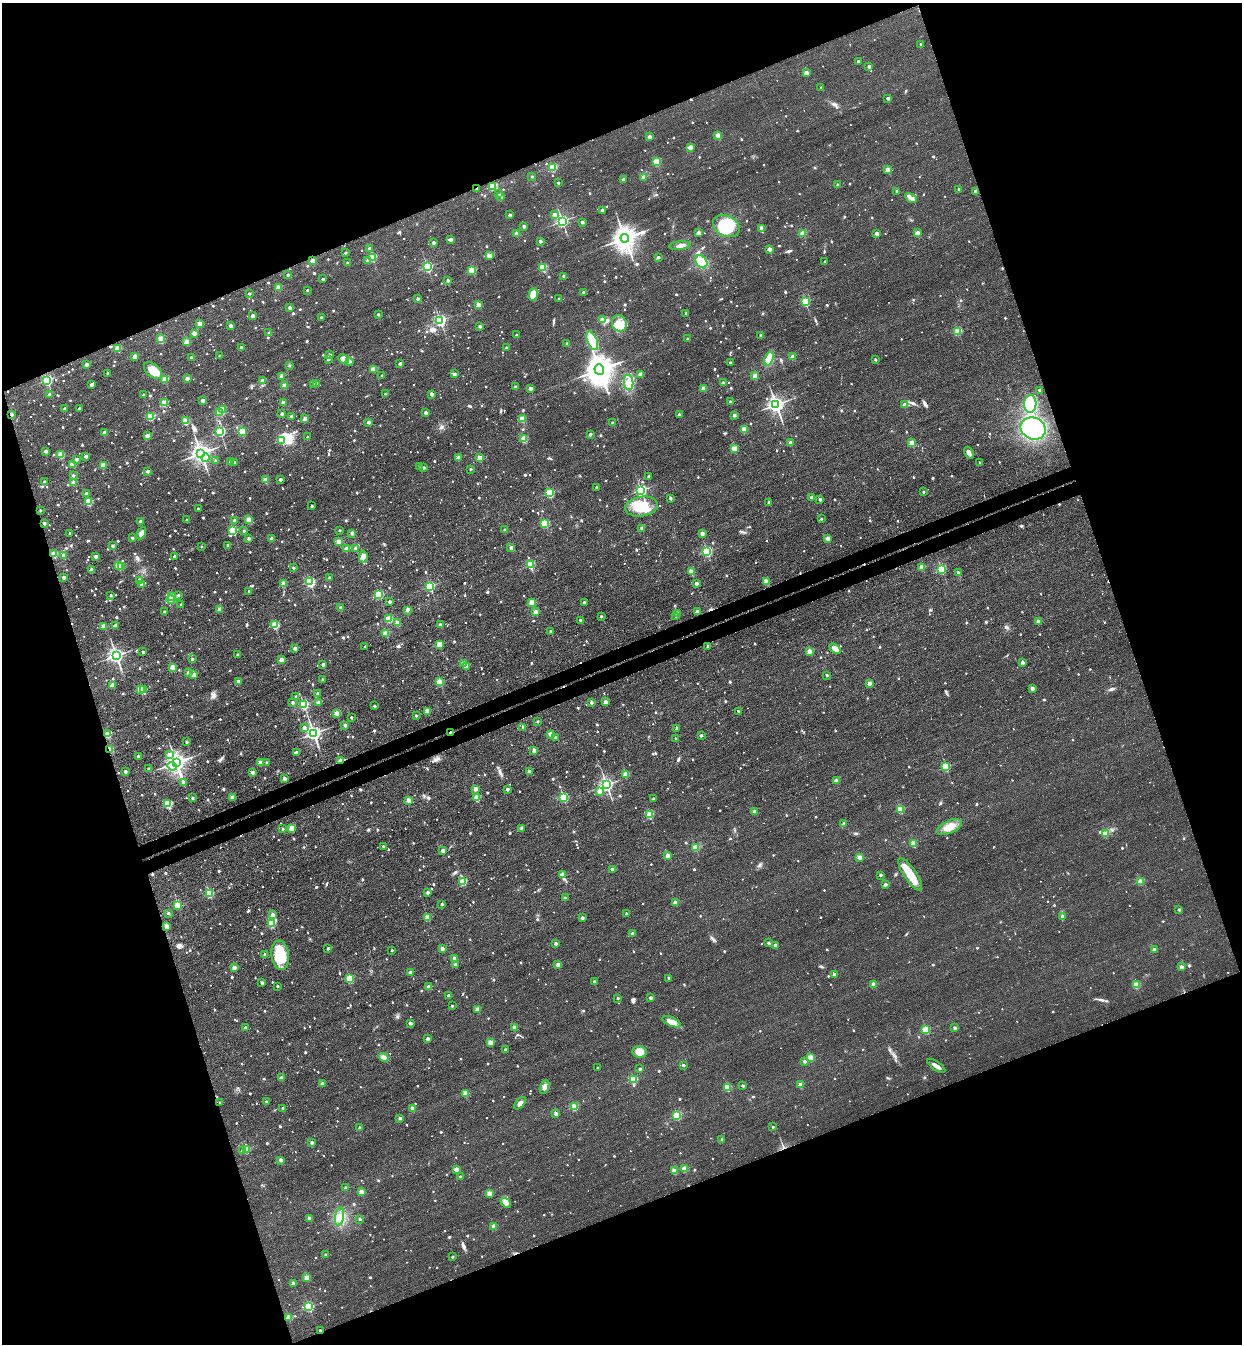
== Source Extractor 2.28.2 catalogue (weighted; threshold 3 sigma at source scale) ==
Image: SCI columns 312-5268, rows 64-5428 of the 5451 x 5491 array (HDU 1 of 3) = the unmasked area's bounding box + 8 px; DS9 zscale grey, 4 x 4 block average (1 PNG px = mean of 4 x 4 image px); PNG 1244 x 1346 px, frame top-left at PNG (2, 3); each listed source drawn as its Kron ellipse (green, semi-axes under 4 px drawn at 4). Shown black and unused: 41% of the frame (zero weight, under 3 of 4 exposures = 7% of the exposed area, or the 3 px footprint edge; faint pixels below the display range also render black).
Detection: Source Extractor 2.28.2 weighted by HDU 2 'WHT'. Background 0.0477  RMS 0.017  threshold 0.0769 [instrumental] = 3 sigma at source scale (4.5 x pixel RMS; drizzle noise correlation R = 1.50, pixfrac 1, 0.05/0.05 arcsec/px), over >= 5 px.
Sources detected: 1877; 7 too faint to see at this stretch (4 x 4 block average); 2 inside a brighter object's white glare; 15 cosmic-ray / hot-pixel residue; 1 long thin detection or spike segment (spike, bleed or trail) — neither listed nor drawn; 14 coinciding with a brighter row at this scale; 13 inside a brighter listed object's ellipse — not listed separately; of the other 1825, all 500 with FLUX_AUTO >= 31.9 (the completeness limit of this list) listed and drawn (1325 fainter detections not listed), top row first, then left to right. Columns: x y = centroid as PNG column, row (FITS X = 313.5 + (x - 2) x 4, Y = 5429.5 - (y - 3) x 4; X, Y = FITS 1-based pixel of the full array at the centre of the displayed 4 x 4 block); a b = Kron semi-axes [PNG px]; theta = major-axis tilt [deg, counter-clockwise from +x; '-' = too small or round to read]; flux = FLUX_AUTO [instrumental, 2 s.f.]
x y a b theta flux
921 44 2 2 - 34
858 61 2 2 - 58
869 67 2 2 - 80
806 73 2 2 - 230
821 88 2 2 - 54
888 98 2 2 - 86
718 135 2 2 - 310
649 137 2 2 - 140
690 147 2 2 - 180
656 162 2 2 - 510
553 167 2 2 - 670
888 170 2 2 - 310
532 176 2 2 - 34
644 177 2 2 - 150
623 179 2 2 - 55
558 183 2 2 - 39
838 185 2 2 - 39
493 186 2 2 - 800
477 188 2 2 - 52
959 189 2 2 - 66
897 191 2 2 - 51
976 191 2 2 - 75
499 193 2 2 - 62
501 196 2 2 - 94
911 198 6 3 -29 36
602 210 2 2 - 97
510 215 2 2 - 79
555 215 2 2 - 140
562 221 2 2 - 2200
582 222 2 2 - 78
524 226 2 2 - 79
726 226 14 10 -27 440
761 228 2 2 - 220
698 233 2 2 - 150
803 233 2 2 - 380
876 233 2 2 - 120
917 233 2 2 - 210
517 234 2 2 - 200
625 238 4 4 - 13000
450 239 2 2 - 78
540 241 2 2 - 96
433 243 2 2 - 91
680 246 11 4 5 59
369 248 2 2 - 76
769 249 2 2 - 180
345 253 2 2 - 38
489 255 2 2 - 280
372 257 2 2 - 790
658 257 2 2 - 64
312 260 2 2 - 210
368 261 2 2 - 84
825 261 2 2 - 32
347 262 2 2 - 41
701 262 7 5 -54 200
427 267 2 2 - 1300
543 267 2 2 - 680
472 270 2 2 - 630
288 275 2 2 - 51
564 276 2 2 - 87
323 279 2 2 - 40
448 280 2 2 - 80
278 287 2 2 - 250
307 290 2 2 - 36
584 292 2 2 - 57
249 293 2 2 - 43
533 294 6 4 74 150
418 299 2 2 - 85
558 299 2 2 - 35
805 302 2 2 - 1000
478 305 2 2 - 200
290 308 2 2 - 90
686 313 2 2 - 44
378 314 2 2 - 52
253 316 2 2 - 130
321 318 2 2 - 50
440 320 2 2 - 2100
602 320 2 2 - 240
200 324 2 2 - 250
619 324 8 7 - 97
230 326 2 2 - 120
480 326 2 2 - 61
958 331 2 2 - 620
194 333 2 2 - 170
269 333 2 2 - 87
516 335 2 2 - 44
760 335 2 2 - 42
161 339 2 2 - 450
688 339 2 2 - 35
592 341 10 5 -68 300
187 342 2 2 - 380
567 344 2 2 - 82
242 347 2 2 - 83
506 347 2 2 - 36
118 348 2 2 - 450
329 355 2 2 - 81
135 356 2 2 - 180
220 356 2 2 - 43
793 357 2 2 - 150
191 358 2 2 - 73
328 359 2 2 - 70
343 359 5 4 - 78
769 359 7 4 70 200
875 360 2 2 - 43
349 361 2 2 - 68
400 363 2 2 - 72
730 363 2 2 - 34
86 364 2 2 - 110
290 365 2 2 - 35
374 369 2 2 - 250
599 370 5 5 - 18000
153 371 10 6 -39 180
107 373 2 2 - 51
454 374 2 2 - 79
640 374 2 2 - 180
382 375 2 2 - 33
282 376 2 2 - 190
755 376 2 2 - 220
187 378 2 2 - 130
165 379 2 2 - 390
47 380 2 2 - 1600
262 380 2 2 - 99
629 382 8 4 -83 73
316 383 2 2 - 39
723 383 2 2 - 45
91 385 2 2 - 92
284 385 2 2 - 200
314 385 2 2 - 110
515 387 2 2 - 35
530 388 2 2 - 130
704 388 2 2 - 220
1040 390 2 2 - 62
385 394 2 2 - 44
431 394 2 2 - 120
49 395 2 2 - 110
144 395 2 2 - 49
203 401 2 2 - 170
283 402 2 2 - 96
730 402 2 2 - 35
164 403 2 2 - 540
1030 404 8 6 87 420
776 405 3 3 - 5300
904 405 2 2 - 140
79 408 2 2 - 62
64 409 2 2 - 67
222 409 2 2 - 290
220 412 2 2 - 350
426 413 2 2 - 87
282 414 2 2 - 75
11 415 3 2 - 41
679 415 2 2 - 81
734 415 2 2 - 74
150 416 2 2 - 800
291 416 2 2 - 63
305 419 2 2 - 220
522 419 2 2 - 450
185 421 2 2 - 470
368 422 2 2 - 78
612 423 2 2 - 37
1033 428 13 10 -23 1000
744 429 3 3 - 64
220 431 2 2 - 1300
242 431 2 2 - 430
105 433 2 2 - 180
590 434 2 2 - 73
147 436 2 2 - 140
307 437 2 2 - 57
524 439 2 2 - 450
282 440 2 2 - 830
790 443 2 2 - 190
912 443 2 2 - 390
734 448 2 2 - 380
45 451 2 2 - 110
201 453 3 3 - 7700
969 453 6 3 -61 51
61 454 2 2 - 300
86 456 2 2 - 110
205 457 4 2 - 86
458 458 2 2 - 160
480 458 2 2 - 280
76 459 2 2 - 91
215 461 2 2 - 60
230 462 2 2 - 73
235 462 2 2 - 82
980 463 2 2 - 34
73 464 2 2 - 340
103 465 2 2 - 310
419 466 2 2 - 35
424 468 2 2 - 45
471 469 2 2 - 44
147 471 2 2 - 69
73 475 2 2 - 44
649 476 2 2 - 53
280 479 2 2 - 96
265 480 2 2 - 290
44 482 2 2 - 42
74 483 2 2 - 290
597 488 2 2 - 64
641 490 2 2 - 1900
923 492 2 2 - 38
86 493 2 2 - 99
549 493 2 2 - 1000
812 497 2 2 - 68
670 498 2 2 - 66
820 499 2 2 - 76
88 502 2 2 - 660
769 502 2 2 - 66
312 506 2 2 - 43
641 506 16 10 9 290
198 509 2 2 - 33
40 510 2 2 - 34
249 519 2 2 - 320
821 519 2 2 - 45
186 520 2 2 - 33
140 521 2 2 - 72
234 521 2 2 - 130
44 523 2 2 - 67
545 523 2 2 - 770
642 528 2 2 - 94
233 530 2 2 - 840
339 530 2 2 - 36
505 530 2 2 - 70
244 531 2 2 - 41
70 533 2 2 - 45
141 533 7 4 65 44
352 533 2 2 - 99
702 533 2 2 - 120
132 538 2 2 - 55
249 538 2 2 - 84
828 538 2 2 - 240
271 539 2 2 - 130
339 542 2 2 - 270
228 545 2 2 - 77
112 546 2 2 - 70
201 547 2 2 - 39
511 548 2 2 - 96
346 549 2 2 - 110
356 549 2 2 - 220
707 551 2 2 - 1400
54 554 2 2 - 360
64 556 2 2 - 150
95 556 2 2 - 93
175 556 2 2 - 140
363 557 6 3 86 46
118 565 2 2 - 480
530 565 2 2 - 570
121 566 2 2 - 240
293 568 2 2 - 43
922 568 2 2 - 350
91 570 2 2 - 100
941 570 2 2 - 1100
691 572 2 2 - 320
958 573 2 2 - 56
64 577 2 2 - 67
329 578 2 2 - 47
139 580 2 2 - 140
310 582 2 2 - 1300
766 582 2 2 - 340
284 583 2 2 - 240
696 583 2 2 - 120
142 585 2 2 - 84
430 586 2 2 - 1100
249 591 2 2 - 32
379 594 2 2 - 880
111 595 2 2 - 43
178 595 2 2 - 40
172 597 2 2 - 370
171 600 4 4 - 81
389 601 2 2 - 57
532 602 2 2 - 310
584 602 2 2 - 69
181 605 2 2 - 63
341 608 2 2 - 110
220 609 2 2 - 200
407 610 2 2 - 67
164 612 2 2 - 70
536 612 2 2 - 210
697 612 2 2 - 140
677 613 2 2 - 120
601 616 2 2 - 45
676 616 2 2 - 59
389 619 2 2 - 460
580 620 2 2 - 53
1038 622 2 2 - 140
397 623 2 2 - 240
275 625 2 2 - 640
440 625 2 2 - 79
104 626 2 2 - 220
115 626 2 2 - 100
550 631 2 2 - 56
385 633 2 2 - 370
439 644 2 2 - 400
365 646 2 2 - 40
708 646 2 2 - 58
295 648 2 2 - 110
835 649 6 4 -38 81
143 652 2 2 - 63
810 652 2 2 - 280
238 654 2 2 - 67
116 656 3 2 - 4600
192 659 2 2 - 49
281 659 2 2 - 210
1022 662 2 2 - 88
323 664 2 2 - 82
464 664 2 2 - 320
467 666 2 2 - 71
172 667 2 2 - 400
189 673 2 2 - 210
194 675 2 2 - 160
827 675 2 2 - 43
322 679 2 2 - 63
238 681 2 2 - 100
440 682 2 2 - 570
869 683 2 2 - 140
112 685 2 2 - 200
1032 688 2 2 - 130
140 689 2 2 - 530
144 690 2 2 - 180
318 693 2 2 - 120
296 696 2 2 - 39
318 702 2 2 - 99
605 702 2 2 - 150
292 703 2 2 - 75
591 703 2 2 - 75
303 704 2 2 - 1200
374 706 2 2 - 64
427 711 2 2 - 250
738 711 2 2 - 38
337 713 2 2 - 280
416 715 2 2 - 50
351 717 2 2 - 38
538 722 2 2 - 40
345 725 2 2 - 90
304 727 2 2 - 99
523 727 2 2 - 70
677 729 2 2 - 60
450 732 2 2 - 52
314 733 2 2 - 4200
108 734 2 2 - 430
550 734 2 2 - 160
701 736 2 2 - 66
555 737 2 2 - 38
676 739 2 2 - 36
187 742 2 2 - 47
110 749 2 2 - 390
534 750 2 2 - 130
296 752 2 2 - 75
169 755 2 2 - 160
138 756 2 2 - 60
341 761 2 2 - 280
176 762 4 3 - 7400
261 762 2 2 - 300
267 762 2 2 - 36
172 766 5 2 - 130
946 767 2 2 - 950
149 769 2 2 - 73
125 771 2 2 - 81
252 772 2 2 - 130
529 772 2 2 - 110
626 774 2 2 - 370
284 778 2 2 - 110
836 781 2 2 - 210
183 783 2 2 - 100
606 785 2 2 - 3700
475 789 2 2 - 120
507 789 2 2 - 68
600 791 2 2 - 140
233 797 2 2 - 130
192 798 2 2 - 55
477 798 2 2 - 450
563 798 2 2 - 1100
653 799 2 2 - 43
409 801 2 2 - 220
168 804 2 2 - 860
900 809 2 2 - 560
755 812 2 2 - 140
650 815 2 2 - 640
844 824 4 3 - 33
949 827 13 6 24 130
292 828 2 2 - 330
522 828 2 2 - 110
283 829 2 2 - 36
1105 834 2 2 - 340
913 844 2 2 - 400
383 846 2 2 - 41
695 847 2 2 - 400
443 851 2 2 - 170
668 856 2 2 - 220
860 857 2 2 - 190
612 870 2 2 - 75
563 874 2 2 - 170
910 874 19 6 -56 230
880 875 2 2 - 56
463 882 2 2 - 530
1141 882 2 2 - 380
886 885 2 2 - 66
428 892 2 2 - 67
209 894 2 2 - 790
565 898 2 2 - 44
675 903 2 2 - 130
442 904 2 2 - 68
178 905 2 2 - 480
1179 910 2 2 - 56
168 913 2 2 - 51
626 914 2 2 - 35
273 915 2 2 - 140
1063 916 2 2 - 160
427 918 2 2 - 390
582 918 2 2 - 91
271 924 2 2 - 670
167 926 2 2 - 230
632 933 2 2 - 79
556 943 2 2 - 92
768 943 2 2 - 57
775 945 2 2 - 98
328 949 2 2 - 40
442 949 2 2 - 110
392 950 2 2 - 36
1154 950 2 2 - 150
265 954 2 2 - 80
280 955 14 8 -82 450
454 958 2 2 - 130
455 965 2 2 - 110
558 965 2 2 - 170
1181 967 2 2 - 120
234 968 2 2 - 150
411 973 2 2 - 200
835 975 2 2 - 86
669 978 2 2 - 44
350 979 2 2 - 580
594 982 2 2 - 55
262 983 2 2 - 70
874 984 2 2 - 170
1136 985 2 2 - 550
277 986 2 2 - 33
429 987 2 2 - 200
449 996 2 2 - 150
618 998 2 2 - 35
651 998 2 2 - 86
452 1006 2 2 - 37
478 1009 2 2 - 200
672 1022 10 4 -23 78
410 1023 2 2 - 89
245 1028 2 2 - 79
514 1028 2 2 - 220
955 1028 2 2 - 84
926 1030 2 2 - 650
428 1039 2 2 - 88
490 1043 2 2 - 260
506 1050 2 2 - 75
640 1052 7 6 - 110
384 1057 5 4 - 54
811 1057 2 2 - 480
805 1061 2 2 - 55
683 1065 2 2 - 50
936 1066 10 3 -36 58
598 1068 2 2 - 37
640 1069 2 2 - 61
281 1078 2 2 - 120
633 1079 2 2 - 600
322 1084 2 2 - 110
800 1085 2 2 - 220
743 1086 2 2 - 43
544 1087 7 4 69 43
727 1087 2 2 - 550
466 1093 2 2 - 310
266 1102 2 2 - 48
220 1103 2 2 - 32
520 1103 7 3 49 46
574 1107 2 2 - 450
283 1108 2 2 - 39
412 1108 2 2 - 120
556 1114 2 2 - 110
677 1115 2 2 - 850
400 1118 2 2 - 66
773 1127 2 2 - 33
360 1128 2 2 - 79
722 1139 2 2 - 43
312 1143 2 2 - 84
246 1149 2 2 - 450
243 1151 2 2 - 150
281 1160 2 2 - 140
456 1169 2 2 - 180
684 1169 2 2 - 350
674 1171 2 2 - 290
460 1177 2 2 - 43
346 1188 2 2 - 83
361 1192 2 2 - 200
489 1193 2 2 - 300
506 1203 6 4 -40 48
340 1217 9 3 80 59
309 1218 2 2 - 83
360 1219 2 2 - 36
494 1226 2 2 - 210
326 1254 2 2 - 49
452 1257 2 2 - 37
307 1278 2 2 - 300
293 1284 2 2 - 160
309 1307 2 2 - 1200
288 1317 2 2 - 290
320 1331 2 2 - 53
Overlapping masked pixels (flux is a lower limit): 6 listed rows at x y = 477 188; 11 415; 450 732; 110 749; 341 761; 320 1331
Diffuse or blended objects may show on this block-average render without a row.